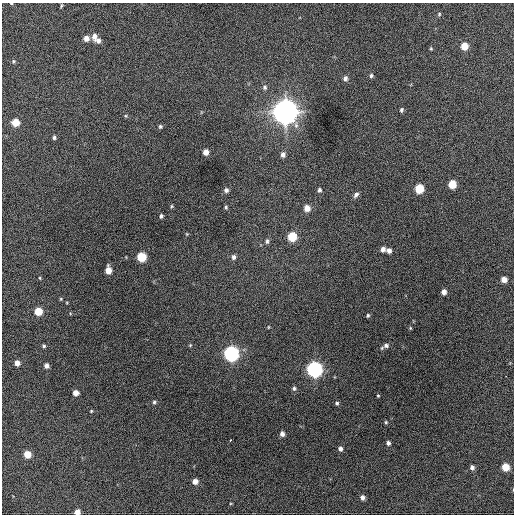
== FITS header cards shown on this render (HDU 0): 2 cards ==
NAXIS1  =                  512 / Axis length
NAXIS2  =                  512 / Axis length

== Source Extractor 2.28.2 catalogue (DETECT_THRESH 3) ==
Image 512 x 512 px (HDU 0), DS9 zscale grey, 1 PNG px = 1 image px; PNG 516 x 516 px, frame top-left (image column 1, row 512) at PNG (2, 3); no overlay
Background 829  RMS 22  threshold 66.1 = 3 sigma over >= 5 px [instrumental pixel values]
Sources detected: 70; all 70 listed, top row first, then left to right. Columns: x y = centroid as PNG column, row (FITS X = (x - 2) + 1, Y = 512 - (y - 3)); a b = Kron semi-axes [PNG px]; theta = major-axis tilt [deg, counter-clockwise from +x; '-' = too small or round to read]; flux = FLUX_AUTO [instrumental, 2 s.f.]
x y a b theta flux
11 3 4 2 - 9.3e+02
61 5 6 3 81 1.7e+03
439 14 5 4 - 1.6e+03
94 36 9 6 -87 7.7e+03
86 38 5 5 - 9.8e+03
98 41 6 6 - 5.9e+03
464 46 5 5 - 2.7e+04
431 49 4 3 - 1.5e+03
13 61 5 3 - 1.6e+03
371 76 6 4 85 2.8e+03
345 78 6 5 - 4.6e+03
265 87 7 6 - 3.8e+03
401 110 5 4 - 2.6e+03
285 112 9 9 - 2.0e+06
126 116 5 3 - 1.6e+03
15 123 5 5 - 2.9e+04
160 126 5 5 - 2.7e+03
54 138 4 4 - 2.8e+03
206 152 5 4 - 1.1e+04
283 155 6 5 - 6.3e+03
452 184 6 5 - 3.8e+04
419 189 6 5 - 5.5e+04
226 190 6 6 - 4.3e+03
319 190 6 5 - 3.3e+03
356 195 7 5 48 4.6e+03
172 206 5 4 - 1.6e+03
226 207 5 4 - 2.0e+03
307 208 6 6 - 1.5e+04
161 216 4 3 - 2.7e+03
187 234 5 3 - 1.2e+03
292 237 6 5 - 5.7e+04
267 241 7 5 89 3.3e+03
383 249 5 5 - 6.4e+03
389 251 5 5 - 6.4e+03
141 257 6 5 - 6.0e+04
234 257 6 5 - 4.8e+03
108 270 6 5 - 1.7e+04
40 278 4 3 - 1.4e+03
504 279 5 5 - 1.2e+04
444 292 5 5 - 7.3e+03
61 299 4 4 - 1.4e+03
38 311 5 5 - 3.2e+04
368 315 5 4 - 2.1e+03
268 327 5 3 - 1.1e+03
410 328 4 4 - 1.5e+03
190 345 4 4 - 1.4e+03
386 345 8 6 25 5.3e+03
44 346 4 3 - 2.2e+03
231 354 7 6 - 4.7e+05
17 363 5 4 - 1.0e+04
46 366 5 4 - 5.9e+03
314 369 7 6 - 5.4e+05
506 376 2 2 - 3.2e+03
294 388 6 6 - 3.3e+03
76 393 5 5 - 1.1e+04
378 396 4 3 - 1.5e+03
154 402 5 4 - 2.4e+03
337 403 5 5 - 2.9e+03
91 411 4 3 - 1.3e+03
386 422 5 4 - 1.9e+03
282 434 5 4 - 6.6e+03
230 440 3 3 - 6.5e+03
388 443 5 4 - 4.2e+03
340 449 5 4 - 5.1e+03
27 454 5 5 - 2.4e+04
472 467 5 5 - 4.8e+03
505 467 5 5 - 3.0e+04
195 481 5 5 - 1.0e+04
362 497 5 5 - 5.8e+03
77 512 5 4 - 1.1e+04
At the frame edge (FLAGS 8, measured only in part): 2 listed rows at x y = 11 3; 77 512